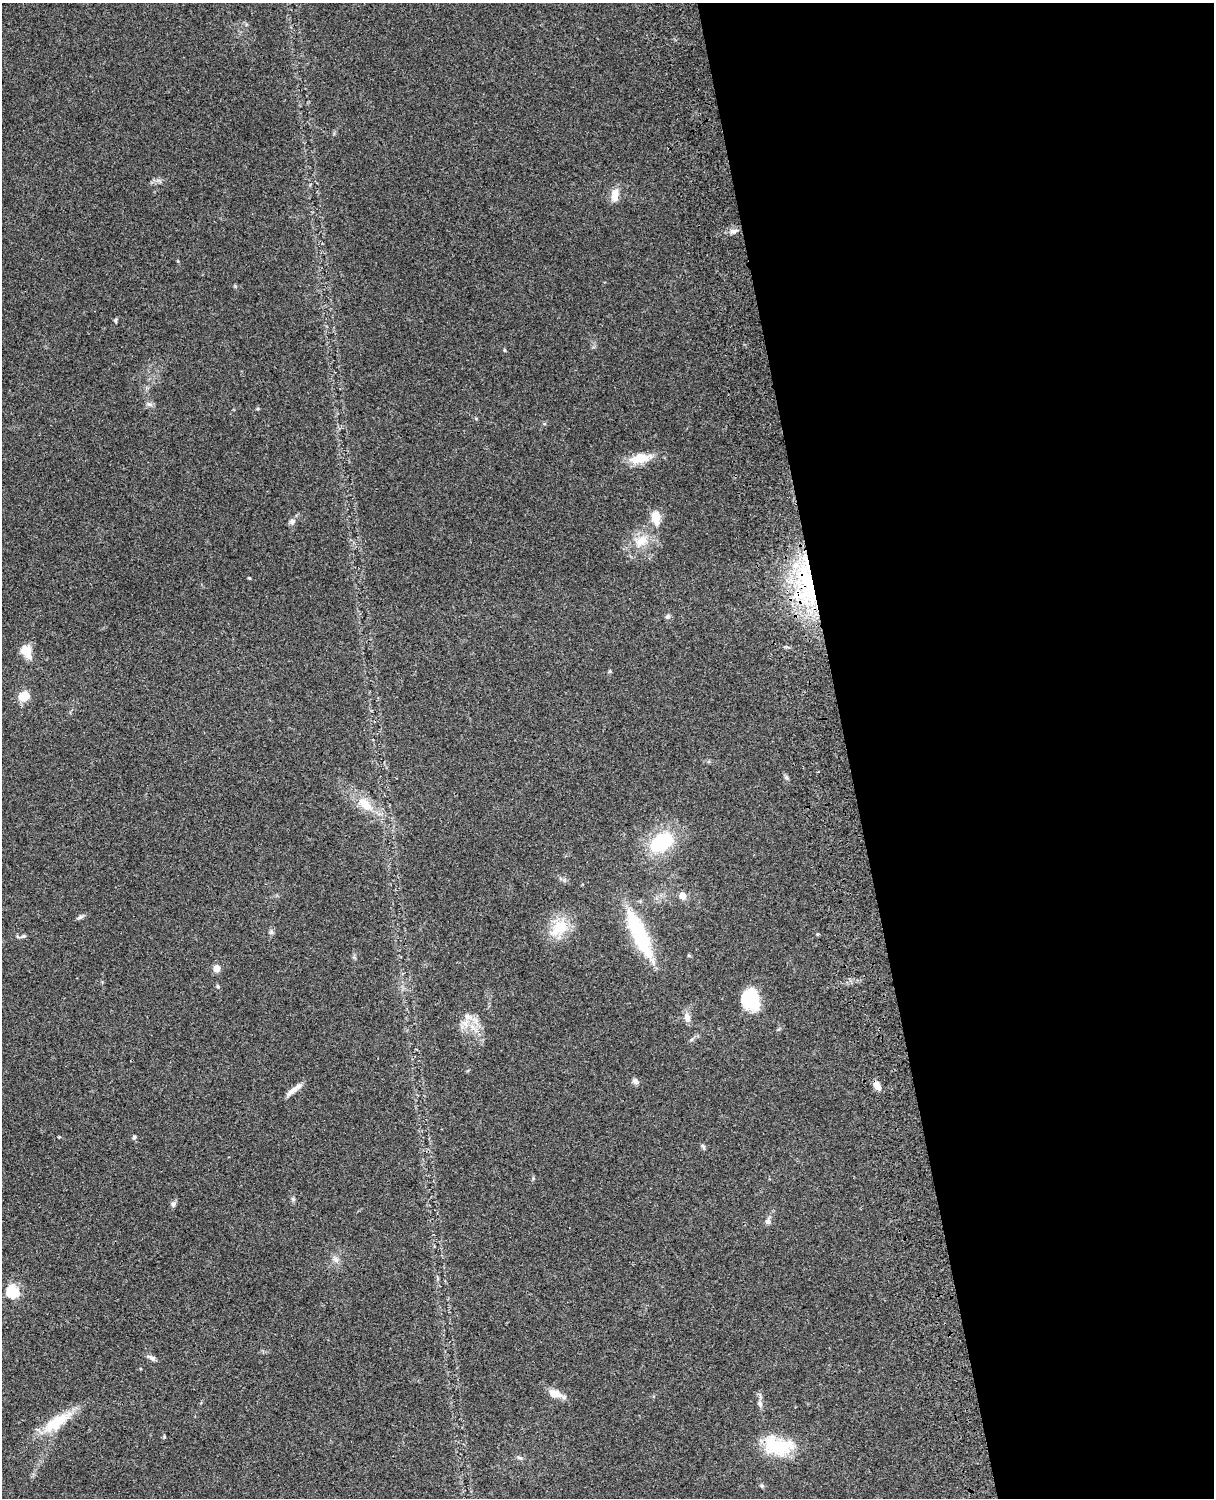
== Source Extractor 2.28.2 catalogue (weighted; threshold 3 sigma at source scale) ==
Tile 8 of 4 x 3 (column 4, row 2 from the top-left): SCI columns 3757-4968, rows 1773-3268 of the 5087 x 4927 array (HDU 1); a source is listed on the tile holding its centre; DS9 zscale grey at full resolution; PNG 1216 x 1500 px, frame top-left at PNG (2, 3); no overlay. Shown black and unused: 30% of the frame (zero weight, under 3 of 4 exposures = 6% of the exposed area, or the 3 px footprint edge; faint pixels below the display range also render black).
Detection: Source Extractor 2.28.2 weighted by HDU 2 'WHT'; one run over the whole footprint, this tile lists its part. Background 0.103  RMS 0.0065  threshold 0.0292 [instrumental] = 3 sigma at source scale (4.5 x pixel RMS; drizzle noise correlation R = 1.50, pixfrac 1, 0.05/0.05 arcsec/px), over >= 5 px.
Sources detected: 47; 1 inside a brighter object's white glare — not listed; the other 46 listed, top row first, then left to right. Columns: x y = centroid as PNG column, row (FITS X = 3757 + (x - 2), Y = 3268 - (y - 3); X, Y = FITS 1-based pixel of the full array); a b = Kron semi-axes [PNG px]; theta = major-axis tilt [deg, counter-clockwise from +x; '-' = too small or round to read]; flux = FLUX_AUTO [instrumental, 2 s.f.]
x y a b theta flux
615 195 18 9 85 6.5
733 231 10 6 16 2.9
116 320 6 4 58 0.94
504 350 5 3 - 0.59
149 404 7 6 - 1.8
639 458 26 12 9 13
656 518 17 10 -82 9.1
292 521 8 7 - 2.5
641 541 19 13 42 11
249 578 5 3 - 0.55
806 578 81 27 -75 94
667 616 7 5 59 1.2
27 652 15 10 -57 9.5
610 671 6 4 71 0.76
24 696 12 9 20 9.3
786 777 7 5 -53 1.3
365 804 23 12 -38 13
661 842 23 15 34 44
682 896 5 5 - 7.8
80 917 11 4 26 1.6
559 928 30 18 43 18
271 932 6 5 - 1.2
639 934 61 17 -65 45
23 936 8 5 10 1.5
689 956 5 3 - 0.64
216 968 7 7 - 5.1
218 986 6 4 -70 0.88
751 998 20 15 -80 39
468 1016 11 8 -39 4.7
687 1017 12 8 -73 3.7
635 1081 9 7 -27 2.2
877 1086 11 7 -63 4.5
294 1090 24 6 38 5.1
134 1137 6 4 48 0.93
703 1147 8 4 -65 1.3
293 1199 6 5 - 1.1
173 1204 8 6 -89 1.6
768 1221 8 7 - 2.2
335 1259 10 6 -49 2.5
12 1291 6 6 - 66
152 1358 12 6 -27 2.2
555 1393 17 9 -15 6.6
760 1404 11 6 -74 2.4
57 1422 42 14 34 23
781 1446 31 22 -1 29
520 1458 8 5 -19 1.4
Overlapping masked pixels (flux is a lower limit): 1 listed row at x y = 806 578